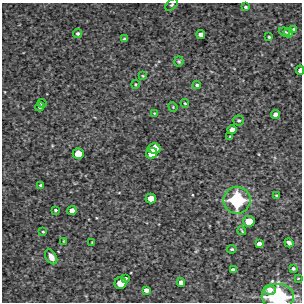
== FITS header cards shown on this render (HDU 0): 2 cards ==
NAXIS1  =                  300 / Width of image
NAXIS2  =                  300 / Height of image

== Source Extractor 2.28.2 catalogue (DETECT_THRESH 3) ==
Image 300 x 300 px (HDU 0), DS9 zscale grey, 1 PNG px = 1 image px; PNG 304 x 304 px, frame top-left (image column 1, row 300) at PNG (2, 3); each listed source drawn as its Kron ellipse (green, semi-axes under 4 px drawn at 4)
Background 4340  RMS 210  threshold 629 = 3 sigma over >= 5 px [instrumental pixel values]
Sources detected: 50; all 50 listed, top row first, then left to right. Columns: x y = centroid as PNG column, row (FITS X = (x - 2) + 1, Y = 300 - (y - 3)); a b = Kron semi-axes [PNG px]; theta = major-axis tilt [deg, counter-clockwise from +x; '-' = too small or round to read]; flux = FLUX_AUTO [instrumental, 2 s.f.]
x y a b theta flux
172 5 7 4 43 2.5e+04
245 7 4 4 - 2.7e+04
294 29 4 3 - 2.9e+04
284 32 6 4 -20 4.7e+04
289 33 5 4 - 3.0e+04
78 34 4 4 - 3.3e+04
201 34 4 4 - 8.8e+04
269 37 3 3 - 1.7e+04
124 39 3 3 - 2.4e+04
179 61 5 4 - 1.9e+04
300 70 4 3 - 9.0e+04
143 76 4 3 - 1.3e+04
135 84 4 4 - 1.3e+04
197 85 4 4 - 2.5e+04
42 103 4 4 - 2.0e+04
185 103 4 3 - 1.5e+04
40 107 4 4 - 2.5e+04
173 107 5 4 - 1.4e+04
154 113 3 2 - 9.9e+03
275 114 4 4 - 7.7e+04
239 120 5 5 - 2.3e+04
232 130 4 4 - 9.1e+04
230 136 4 3 - 1.2e+04
154 149 6 5 - 2.7e+05
152 153 6 5 - 2.4e+05
78 154 5 5 - 2.2e+05
41 185 4 3 - 3.1e+04
276 195 3 3 - 1.9e+04
151 199 5 5 - 1.7e+05
237 200 13 13 - 1.1e+06
55 210 3 3 - 2.0e+04
72 210 4 4 - 9.3e+04
249 221 6 5 - 2.3e+05
242 231 5 2 - 1.4e+04
43 232 3 3 - 1.4e+04
63 241 4 2 - 1.2e+04
92 242 3 2 - 1.1e+04
289 243 5 4 - 4.4e+04
259 244 4 4 - 6.6e+04
232 249 5 3 - 1.9e+04
51 257 8 5 -58 9.0e+04
293 269 4 3 - 3.1e+04
233 270 4 4 - 5.8e+04
125 278 3 3 - 2.2e+04
298 278 4 3 - 9.9e+03
181 282 4 4 - 7.0e+04
120 283 6 6 - 2.8e+05
146 290 4 4 - 6.7e+04
270 290 6 5 - 1.0e+05
278 297 16 12 -2 1.4e+06
At the frame edge (FLAGS 8, measured only in part): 3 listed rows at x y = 172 5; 300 70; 278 297